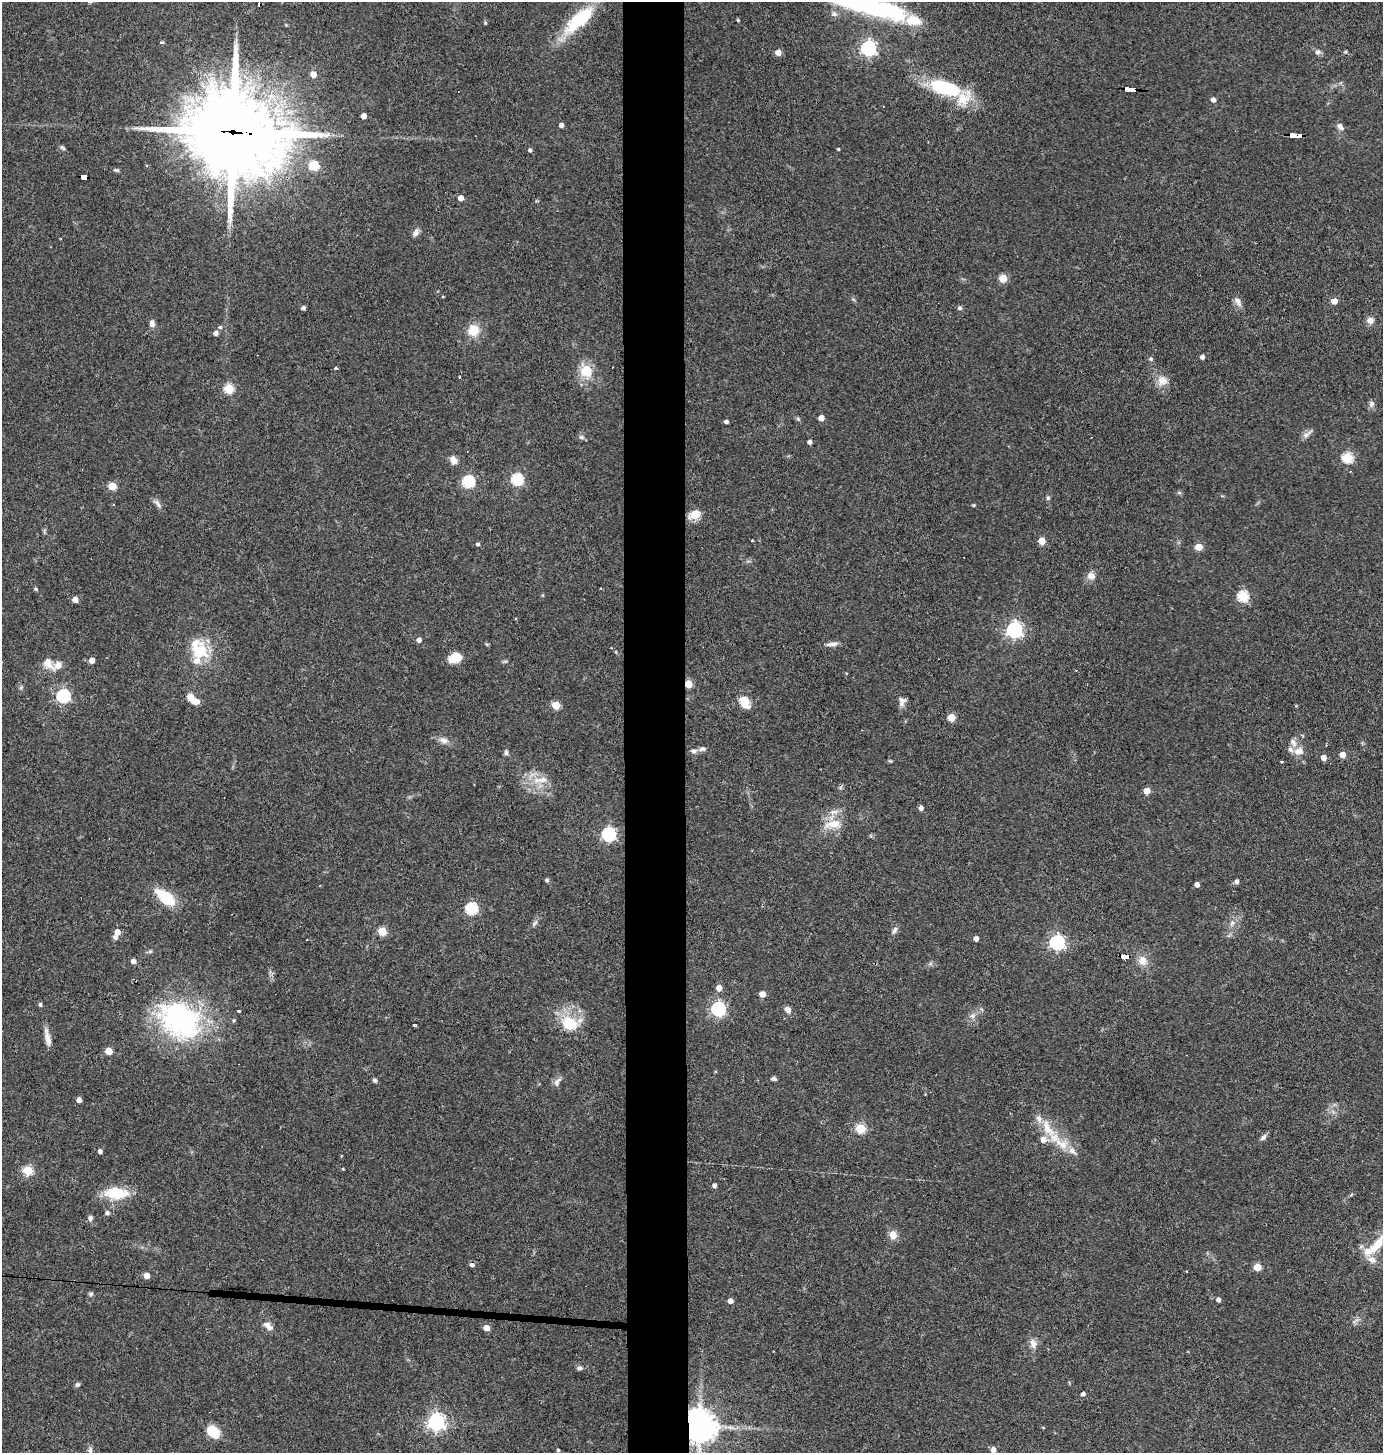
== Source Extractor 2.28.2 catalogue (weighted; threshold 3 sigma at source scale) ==
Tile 5 of 3 x 3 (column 2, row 2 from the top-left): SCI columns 1519-2899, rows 1451-2901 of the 4378 x 4351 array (HDU 1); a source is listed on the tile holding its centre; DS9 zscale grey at full resolution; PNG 1385 x 1455 px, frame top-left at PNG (2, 2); no overlay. Shown black and unused: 5% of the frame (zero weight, under 3 of 4 exposures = <1% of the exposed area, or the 3 px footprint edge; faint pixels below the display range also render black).
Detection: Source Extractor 2.28.2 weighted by HDU 2 'WHT'; one run over the whole footprint, this tile lists its part. Background 0.0726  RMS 0.0056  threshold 0.0253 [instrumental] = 3 sigma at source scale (4.5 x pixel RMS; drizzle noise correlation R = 1.50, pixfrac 1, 0.05/0.05 arcsec/px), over >= 5 px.
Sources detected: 182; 1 inside a brighter object's white glare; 4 cosmic-ray / hot-pixel residue — not listed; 13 inside a brighter listed object's ellipse — not listed separately; the other 164 listed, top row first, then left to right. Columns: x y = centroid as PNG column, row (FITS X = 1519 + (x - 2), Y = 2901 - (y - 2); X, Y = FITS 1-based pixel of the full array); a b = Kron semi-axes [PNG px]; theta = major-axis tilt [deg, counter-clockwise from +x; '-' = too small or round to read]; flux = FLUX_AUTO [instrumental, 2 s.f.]
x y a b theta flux
856 5 98 19 -13 84
579 20 49 17 42 33
738 20 3 3 - 0.7
161 43 3 3 - 2.8
868 48 6 6 - 150
778 52 4 4 - 6.5
1318 52 7 7 - 1.8
1346 52 4 4 - 0.85
313 74 4 4 - 7.6
945 88 38 15 -16 39
1130 89 10 3 -3 190
1213 100 5 4 - 2.5
364 116 4 4 - 4.6
561 125 4 4 - 2.4
1340 127 11 6 -51 2.3
233 132 36 31 -14 5500
1296 135 13 4 -4 150
63 148 8 4 -37 1
838 149 3 3 - 0.57
530 150 4 4 - 1.4
314 165 13 11 21 9
116 170 8 4 -13 0.99
84 177 7 4 -9 64
460 198 4 4 - 4.4
415 233 10 6 62 2.6
1003 278 5 5 - 17
443 296 4 2 - 0.41
1334 301 4 4 - 7.2
1238 302 14 7 -65 2.9
303 308 4 4 - 1.7
960 308 5 5 - 1.5
1370 320 7 7 - 3.6
152 323 9 7 89 2.4
220 327 5 5 - 0.94
473 330 13 12 - 9.7
216 333 5 4 - 2.3
1202 357 4 4 - 2.1
1151 359 6 5 - 0.98
336 368 4 3 - 0.96
586 371 21 18 -60 12
460 377 3 2 - 0.94
1162 381 14 12 16 5.6
229 389 5 5 - 32
1371 404 9 7 85 1.9
821 418 4 4 - 5.2
798 419 6 5 - 0.9
726 421 4 3 - 1.7
1307 434 18 5 36 2.3
581 437 8 6 -16 1.4
810 442 4 4 - 1.9
1347 458 5 5 - 43
453 460 10 8 -54 3.7
517 479 6 5 - 57
468 482 6 6 - 62
112 486 5 5 - 17
1048 498 6 5 - 1
157 503 15 5 -50 2.2
113 504 3 2 - 0.39
974 505 4 3 - 0.68
694 514 17 10 21 5.6
752 540 3 2 - 0.68
1042 541 5 5 - 12
478 544 4 4 - 1.2
1199 547 5 4 - 12
1091 576 9 8 - 4
36 589 5 4 - 0.84
1243 596 6 5 - 44
75 599 5 4 - 5.3
1014 630 6 6 - 180
419 640 5 4 - 2.6
832 644 18 5 5 2.6
199 651 26 22 -35 20
455 658 13 9 17 9.5
92 660 4 4 - 4.6
48 663 16 11 -54 5.7
688 684 5 5 - 20
63 696 6 6 - 90
193 700 16 7 -36 7.3
902 700 13 7 -7 2.4
745 702 11 8 -56 9.8
556 705 5 5 - 18
951 717 5 5 - 15
443 740 14 8 -19 3.3
1293 742 13 7 -57 2.8
702 749 11 6 7 1.8
694 751 9 6 0 1.9
1298 751 13 10 18 4.6
506 752 8 5 -83 1.4
1342 754 4 4 - 6.7
1323 758 4 4 - 4.3
1281 761 3 3 - 1.1
537 780 15 9 10 6.6
841 787 7 4 71 0.91
1147 791 5 5 - 8
921 808 4 4 - 2.6
834 812 14 5 16 2.9
833 824 23 10 13 9.1
609 834 6 6 - 100
547 880 5 4 - 1.2
1237 881 5 4 - 1.8
1197 884 4 4 - 3.3
166 897 22 10 -40 24
471 908 6 5 - 61
535 923 9 4 45 1.4
1232 923 10 6 74 2.4
894 930 11 6 59 2
382 931 5 5 - 21
117 932 5 5 - 4.6
115 937 6 6 - 1.9
976 939 4 4 - 3.1
1057 942 6 6 - 150
150 951 6 5 - 0.93
1125 956 9 4 -2 230
133 961 5 5 - 2.8
1142 961 14 12 -59 5.4
719 988 5 5 - 4.5
762 994 5 4 - 5.9
40 1005 4 4 - 1.1
718 1009 6 6 - 120
788 1010 8 6 -38 2.9
239 1011 3 3 - 1.1
973 1016 8 7 - 2.2
180 1020 54 39 -32 97
234 1020 5 4 - 0.69
569 1023 19 14 -25 18
414 1025 4 3 - 1.5
47 1036 21 7 -78 4.4
109 1051 5 5 - 11
774 1079 6 4 0 1.2
375 1080 6 5 - 1.1
557 1082 15 7 58 2.4
79 1100 4 4 - 3
861 1128 5 5 - 35
1048 1128 33 12 -60 14
1263 1137 9 6 45 1.9
100 1151 4 4 - 1.9
1072 1151 13 7 -38 3.4
343 1169 4 3 - 0.44
28 1171 5 5 - 32
714 1185 4 4 - 2
116 1193 28 12 -3 19
107 1213 5 5 - 1.7
90 1218 7 5 75 1.6
893 1235 9 8 - 5
1377 1245 33 10 51 14
1257 1267 5 5 - 15
146 1275 5 4 - 6.4
91 1294 6 5 - 1.1
1218 1299 4 4 - 2
730 1301 4 4 - 3.4
1355 1321 11 3 31 1.2
268 1326 14 8 -44 3.8
486 1328 5 4 - 6.9
1033 1343 14 9 -74 3.5
579 1368 9 5 1 1.3
77 1384 7 5 42 1.1
1083 1394 4 4 - 1.7
436 1422 7 6 - 220
699 1426 10 9 - 940
1043 1427 4 3 - 0.38
213 1431 13 9 -42 14
90 1450 9 5 -86 1.5
558 1450 3 3 - 0.75
993 1450 5 5 - 3.9
Overlapping masked pixels (flux is a lower limit): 7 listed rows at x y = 1130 89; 233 132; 1296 135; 84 177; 688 684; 1125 956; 699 1426
Isophote crosses this tile's border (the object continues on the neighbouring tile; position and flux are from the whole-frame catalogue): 2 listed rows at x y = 856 5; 1377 1245